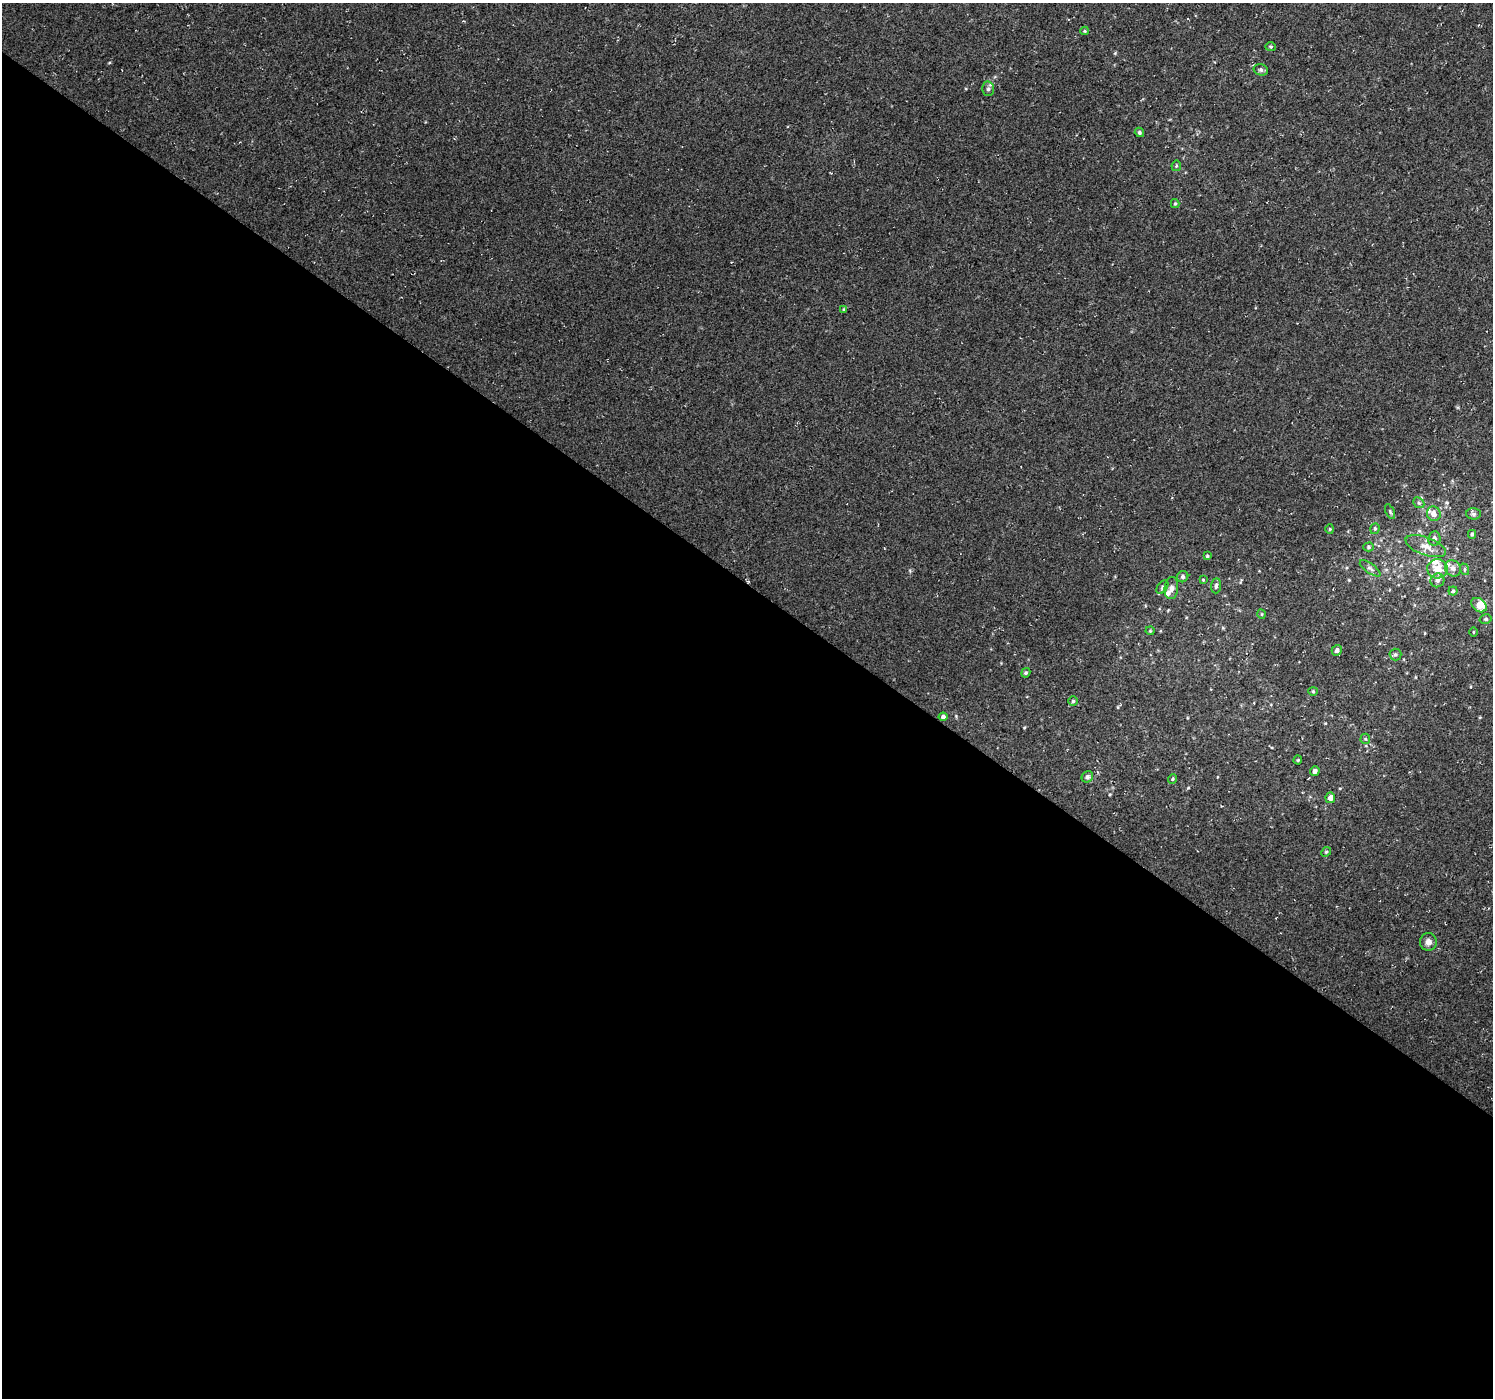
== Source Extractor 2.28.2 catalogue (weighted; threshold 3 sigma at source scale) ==
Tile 14 of 4 x 4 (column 2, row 4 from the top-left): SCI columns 1495-2985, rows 180-1575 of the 5971 x 6010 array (HDU 1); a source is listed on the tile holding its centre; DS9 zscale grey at full resolution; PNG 1495 x 1400 px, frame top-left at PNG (2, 3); each listed source drawn as its Kron ellipse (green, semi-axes under 4 px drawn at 4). Shown black and unused: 58% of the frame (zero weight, under 2 of 3 exposures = <1% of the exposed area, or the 3 px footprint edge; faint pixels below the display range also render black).
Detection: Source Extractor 2.28.2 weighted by HDU 2 'WHT'; one run over the whole footprint, this tile lists its part. Background 0.021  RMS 0.0065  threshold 0.0291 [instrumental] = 3 sigma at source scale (4.5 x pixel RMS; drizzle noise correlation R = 1.50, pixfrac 1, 0.0396/0.0396 arcsec/px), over >= 5 px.
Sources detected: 54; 5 inside a brighter listed object's ellipse — not listed separately; the other 49 listed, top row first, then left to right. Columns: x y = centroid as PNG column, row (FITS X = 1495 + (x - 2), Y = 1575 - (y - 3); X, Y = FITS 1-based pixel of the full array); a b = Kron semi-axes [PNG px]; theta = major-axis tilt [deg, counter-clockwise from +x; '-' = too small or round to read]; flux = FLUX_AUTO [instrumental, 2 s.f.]
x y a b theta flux
1085 31 4 4 - 0.66
1271 47 5 4 - 0.82
1261 70 7 5 -15 1.4
988 89 7 6 - 1.6
1139 132 5 4 - 1.2
1176 166 5 5 - 0.83
1175 204 4 4 - 0.77
844 310 4 3 - 0.66
1419 503 6 4 -42 1.2
1390 512 8 3 -64 0.83
1434 514 7 6 - 3.8
1474 514 7 6 - 1.5
1330 529 4 4 - 0.77
1375 529 5 4 - 0.91
1472 534 4 4 - 0.98
1434 539 7 6 - 2.5
1426 546 21 9 -20 6.5
1369 547 5 4 - 1.1
1207 556 4 3 - 0.84
1370 568 12 5 -35 2
1453 568 9 7 -48 2.6
1438 569 10 9 - 9.1
1464 569 6 4 -72 0.9
1183 577 6 5 - 1.6
1203 580 3 2 - 0.59
1437 580 7 6 - 2.4
1216 586 7 5 86 1.3
1162 587 7 5 55 1.2
1171 588 11 6 84 2.8
1453 591 4 4 - 1.1
1479 605 8 6 -38 5.4
1261 614 5 3 - 0.63
1486 619 6 5 - 1.1
1150 631 4 4 - 0.69
1473 632 5 3 - 0.5
1337 650 5 5 - 2.2
1395 654 6 6 - 1.3
1026 673 5 4 - 0.92
1313 691 4 4 - 0.75
1073 701 4 4 - 0.87
943 717 4 4 - 1.7
1365 739 5 5 - 0.83
1298 760 4 4 - 0.69
1315 771 4 4 - 2.3
1087 777 6 5 - 2
1173 779 5 4 - 0.84
1330 798 5 5 - 3.4
1326 852 5 4 - 0.82
1428 942 9 8 - 3.4